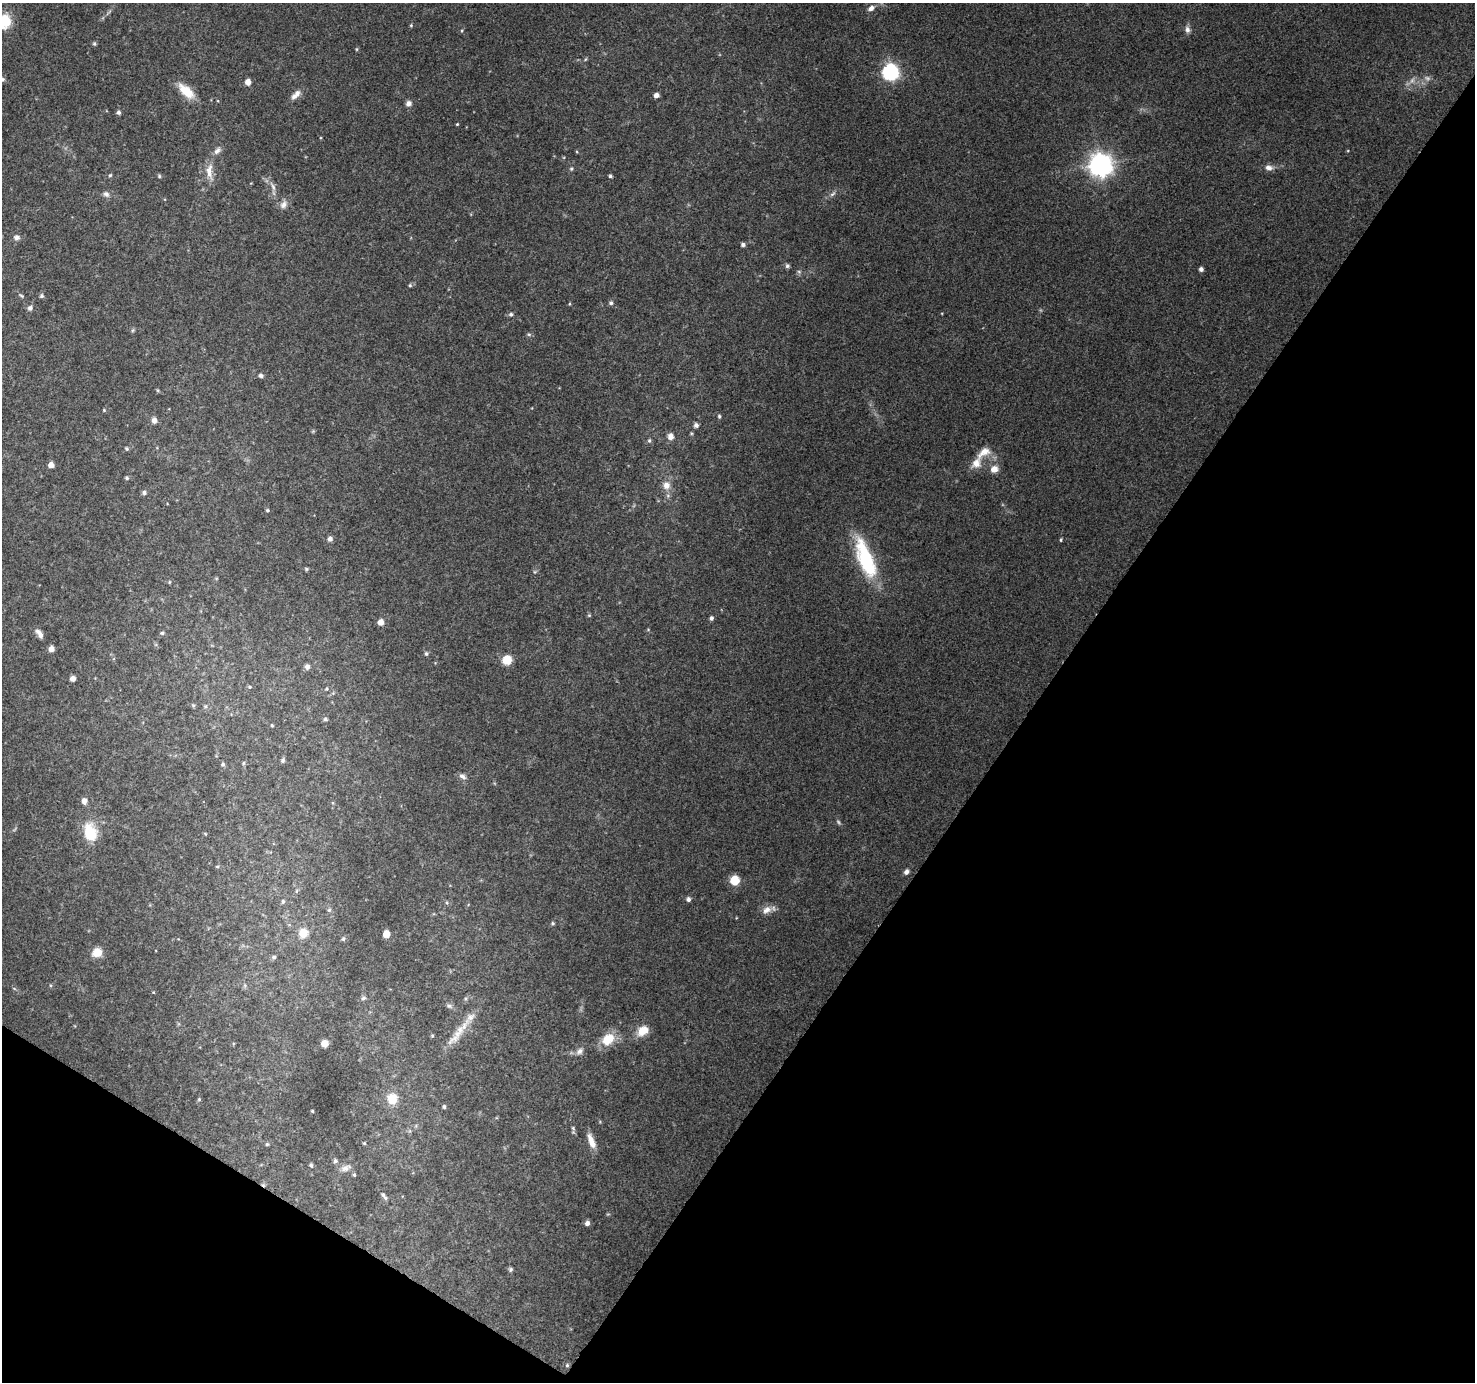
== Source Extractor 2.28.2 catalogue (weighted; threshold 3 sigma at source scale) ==
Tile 15 of 4 x 4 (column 3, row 4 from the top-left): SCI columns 2948-4420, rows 186-1565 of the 5899 x 5962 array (HDU 1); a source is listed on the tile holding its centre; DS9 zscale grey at full resolution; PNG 1477 x 1384 px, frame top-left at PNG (2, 3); no overlay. Shown black and unused: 34% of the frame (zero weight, under 3 of 4 exposures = <1% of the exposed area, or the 3 px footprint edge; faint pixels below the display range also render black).
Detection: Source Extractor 2.28.2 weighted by HDU 2 'WHT'; one run over the whole footprint, this tile lists its part. Background 0.149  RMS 0.0073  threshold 0.0331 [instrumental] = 3 sigma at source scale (4.5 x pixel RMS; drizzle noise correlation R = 1.50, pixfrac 1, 0.0396/0.0396 arcsec/px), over >= 5 px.
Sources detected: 135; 3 too faint to see at this stretch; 1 cosmic-ray / hot-pixel residue — not listed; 3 inside a brighter listed object's ellipse — not listed separately; the other 128 listed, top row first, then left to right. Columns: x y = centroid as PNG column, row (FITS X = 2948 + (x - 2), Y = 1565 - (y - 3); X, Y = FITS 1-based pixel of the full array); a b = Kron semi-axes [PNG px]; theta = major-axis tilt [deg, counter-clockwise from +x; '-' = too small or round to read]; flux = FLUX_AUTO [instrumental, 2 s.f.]
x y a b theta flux
871 8 9 6 31 3.4
4 21 11 10 - 29
411 25 4 4 - 0.88
1187 29 9 7 -77 3.2
94 43 6 5 - 1.2
356 49 5 3 - 0.8
586 59 6 3 69 0.88
890 72 7 7 - 230
2 79 6 5 - 1.4
248 82 5 4 - 7
186 91 23 10 -43 15
296 95 16 7 44 5.2
656 95 4 4 - 4.3
408 103 7 7 - 3.2
118 112 5 4 - 2.1
457 124 4 3 - 0.7
217 151 12 7 42 3.6
1100 165 8 8 - 660
1269 168 10 7 -8 4.2
571 169 6 5 - 1.3
209 172 25 9 -85 8.9
110 175 5 5 - 1
159 176 5 5 - 1
610 176 5 4 - 1.2
273 186 15 5 -65 3.7
106 194 9 7 -37 3
833 194 11 5 36 2.5
284 204 12 8 58 4.2
17 237 8 7 - 2.7
743 245 5 5 - 1.9
787 266 5 5 - 1.8
1201 269 4 4 - 2.9
799 272 6 5 - 1.4
410 285 5 4 - 1.1
21 296 8 4 -39 1.2
42 296 5 5 - 1.5
611 303 6 5 - 1.6
569 304 4 3 - 0.66
30 308 7 6 - 2.4
511 314 6 5 - 1.6
133 330 6 5 - 1.2
529 334 6 5 - 1.3
261 375 7 5 -20 1.8
158 390 6 4 -88 0.82
104 410 4 4 - 0.77
719 416 6 4 -76 1.1
154 420 8 7 - 3.6
696 425 5 5 - 2.8
313 431 5 5 - 0.89
671 436 8 7 - 4.4
649 441 6 5 - 1.3
127 449 5 4 - 1.3
984 452 22 11 34 9.3
51 465 4 4 - 6.3
994 469 9 8 - 6.4
127 478 5 5 - 1.2
666 485 12 10 -70 6.5
144 493 6 5 - 1.9
267 510 4 4 - 1.2
330 539 6 6 - 2.6
1061 540 4 3 - 0.92
865 558 49 16 -69 57
306 569 6 4 -22 1.1
535 571 6 4 19 1
169 582 5 4 - 0.86
589 615 5 5 - 0.91
711 618 5 4 - 1.8
381 622 7 6 - 4.4
39 633 11 5 -58 4.3
162 633 5 5 - 1.4
51 649 7 6 - 3.5
426 654 6 5 - 1.4
507 660 7 7 - 17
307 667 6 6 - 3
73 679 4 4 - 4.9
250 687 5 3 - 0.83
327 689 5 5 - 1.1
193 705 5 5 - 1.1
205 706 5 5 - 1.2
325 719 5 4 - 1.3
272 725 4 3 - 0.86
283 760 6 5 - 1.5
243 763 6 4 88 0.99
223 764 6 5 - 1.3
462 776 10 6 -34 3.1
84 801 8 7 - 3.3
90 832 20 14 -74 23
217 866 5 3 - 0.67
906 872 6 5 - 2.8
734 880 7 6 - 20
296 891 6 4 88 1.1
688 899 5 5 - 2.6
283 901 6 5 - 1.4
447 903 5 4 - 1.1
329 910 6 6 - 1.4
767 910 15 9 34 5.9
553 923 6 5 - 1.2
303 933 9 8 - 13
386 934 5 5 - 15
343 939 7 5 75 1.4
97 952 8 7 - 13
274 957 6 5 - 1.5
153 992 4 3 - 0.58
363 998 7 5 18 1.8
466 998 6 4 71 1.2
449 1006 9 6 -8 2.1
643 1031 15 11 34 11
457 1035 46 10 52 16
432 1036 5 4 - 0.99
608 1039 19 13 40 16
325 1044 5 5 - 14
580 1051 11 7 41 3.6
199 1099 4 4 - 0.87
392 1099 13 11 -85 13
444 1106 5 4 - 1.3
312 1111 3 3 - 0.69
573 1128 6 5 - 1.3
591 1141 19 7 -69 7.9
364 1143 4 3 - 0.87
267 1144 5 5 - 0.99
335 1161 6 5 - 2
311 1165 6 4 -72 1.4
345 1168 15 8 21 4.7
354 1175 5 4 - 1.1
383 1195 7 5 -80 1.5
587 1223 5 5 - 3.3
511 1269 5 5 - 1.4
567 1365 5 5 - 1.1
Isophote crosses this tile's border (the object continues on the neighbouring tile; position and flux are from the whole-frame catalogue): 2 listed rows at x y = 4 21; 2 79